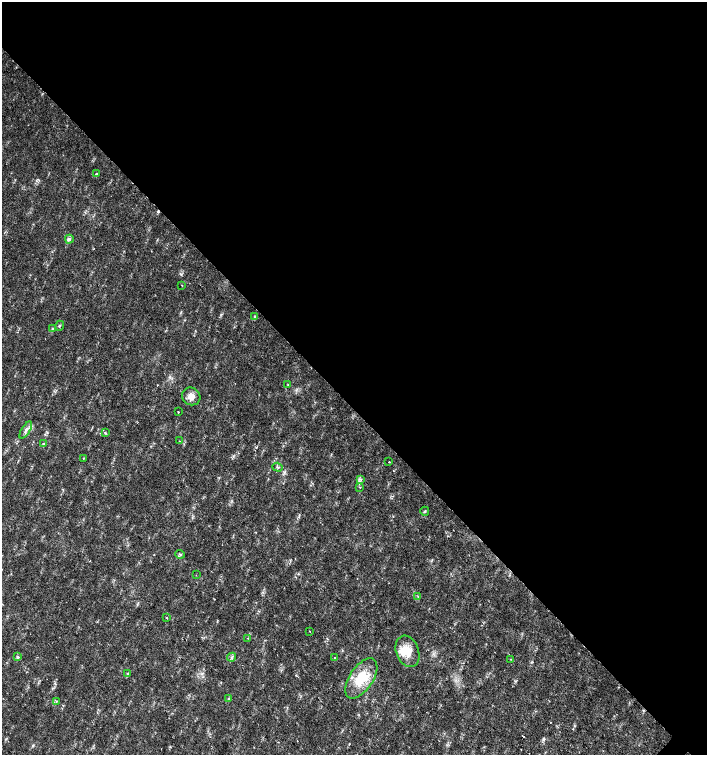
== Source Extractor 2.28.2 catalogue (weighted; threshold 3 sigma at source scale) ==
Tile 3 of 4 x 4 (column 3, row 1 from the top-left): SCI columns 3044-4453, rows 4517-6021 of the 6023 x 6029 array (HDU 1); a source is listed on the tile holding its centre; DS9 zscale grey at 2 x 2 block average (1 PNG px = mean of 2 x 2 image px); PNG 709 x 757 px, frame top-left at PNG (2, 2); each listed source drawn as its Kron ellipse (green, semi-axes under 4 px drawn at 4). Shown black and unused: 54% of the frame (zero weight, under 2 of 3 exposures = <1% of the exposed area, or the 3 px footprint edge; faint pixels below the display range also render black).
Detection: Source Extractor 2.28.2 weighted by HDU 2 'WHT'; one run over the whole footprint, this tile lists its part. Background 0.0178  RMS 0.0029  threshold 0.0129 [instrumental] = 3 sigma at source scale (4.5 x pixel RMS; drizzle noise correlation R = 1.50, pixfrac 1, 0.0396/0.0396 arcsec/px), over >= 5 px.
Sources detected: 38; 1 inside a brighter object's white glare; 3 cosmic-ray / hot-pixel residue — neither listed nor drawn; the other 34 listed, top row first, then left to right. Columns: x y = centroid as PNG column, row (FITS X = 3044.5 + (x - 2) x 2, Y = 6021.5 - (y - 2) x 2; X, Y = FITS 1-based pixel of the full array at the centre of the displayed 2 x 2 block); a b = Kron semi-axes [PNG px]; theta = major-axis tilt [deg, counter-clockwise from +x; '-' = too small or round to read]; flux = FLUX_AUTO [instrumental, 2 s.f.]
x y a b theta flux
96 174 2 2 - 0.4
69 239 4 3 - 1.1
181 285 2 2 - 0.36
255 316 4 2 - 0.68
60 326 5 2 - 0.72
52 328 4 2 - 0.48
288 384 3 3 - 0.46
191 396 9 8 - 4.7
178 412 2 2 - 0.48
26 430 10 4 58 2.5
105 433 2 2 - 1.7
179 441 2 2 - 0.34
44 444 4 3 - 0.88
83 458 2 2 - 0.32
389 462 2 2 - 0.45
278 467 5 2 - 0.8
361 479 3 2 - 0.7
360 487 2 2 - 0.87
425 511 4 2 - 0.66
180 554 4 3 - 0.88
196 575 2 2 - 0.35
418 596 3 2 - 0.47
167 617 2 2 - 0.47
310 631 2 2 - 1.1
248 638 2 2 - 0.29
407 651 16 11 -69 12
18 657 4 3 - 1
232 657 4 4 - 1.3
334 657 2 2 - 0.41
510 659 2 2 - 0.33
128 673 3 3 - 0.69
361 678 23 11 56 21
229 698 3 2 - 0.59
56 701 3 2 - 0.37
Diffuse or blended objects may show on this block-average render without a row.